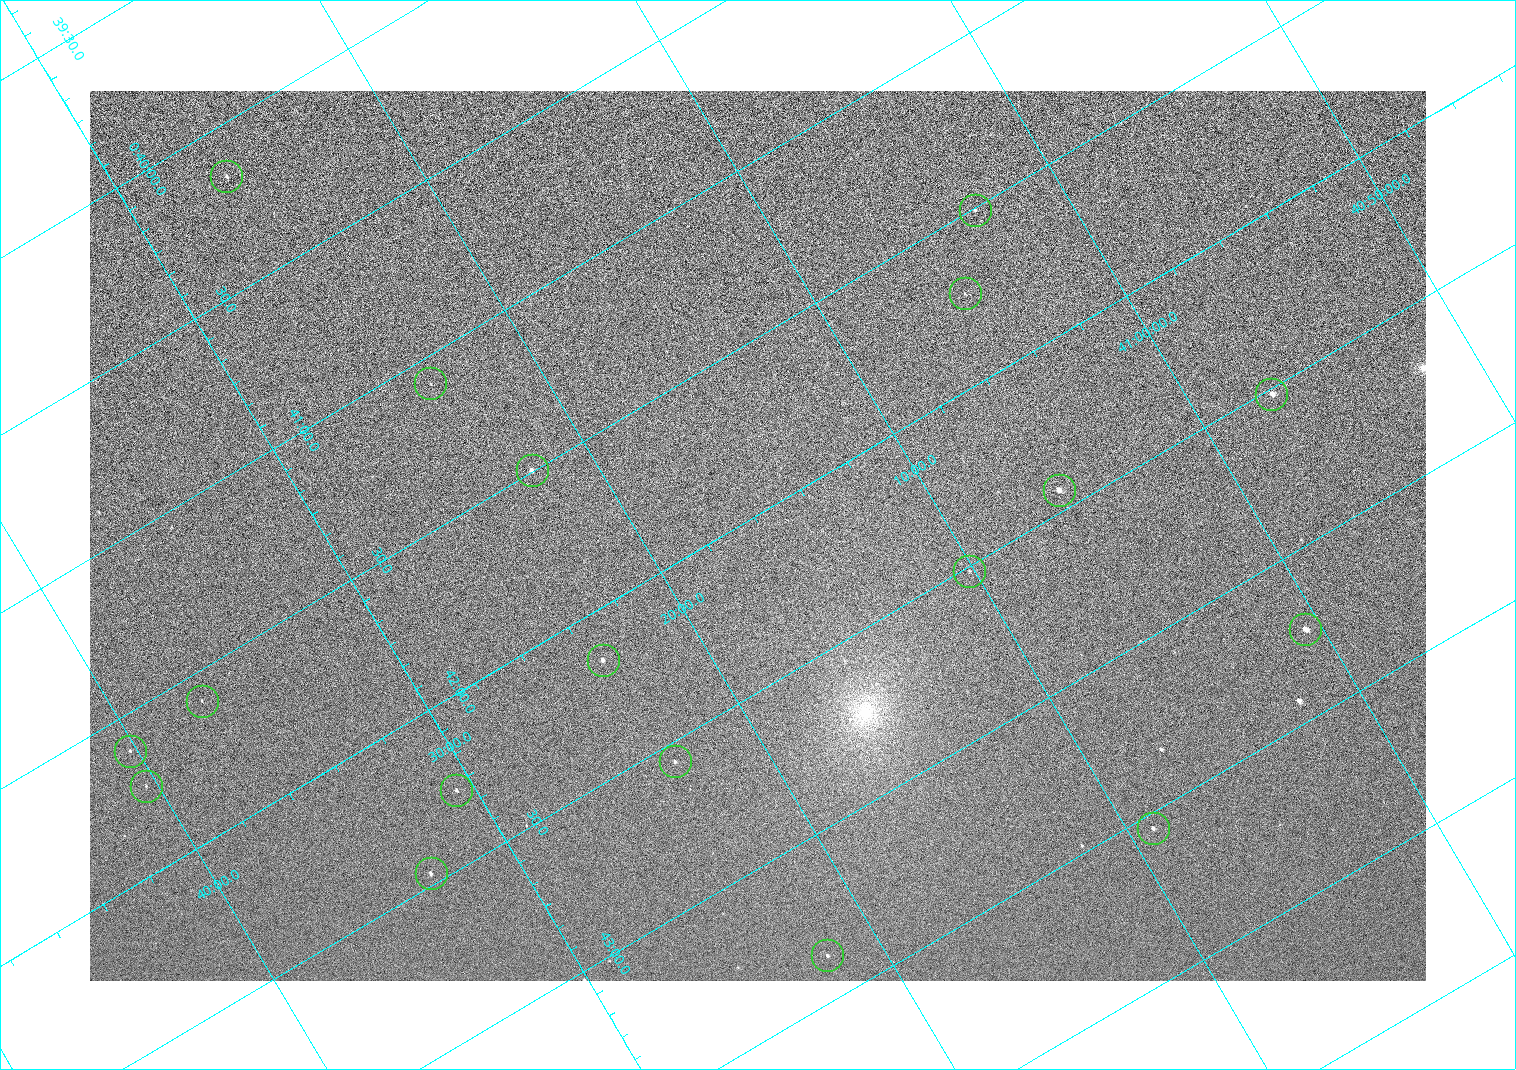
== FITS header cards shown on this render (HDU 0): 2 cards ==
NAXIS1  =                 1336 / length of data axis 1
NAXIS2  =                  890 / length of data axis 2

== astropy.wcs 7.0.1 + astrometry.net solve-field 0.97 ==
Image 1336 x 890 px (HDU 0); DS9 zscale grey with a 90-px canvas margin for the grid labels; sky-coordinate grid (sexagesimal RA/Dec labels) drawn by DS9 from the SOLVED WCS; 18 Tycho-2 reference stars matched to detected sources circled (green)
Header WCS: none
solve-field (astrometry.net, Tycho-2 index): SOLVED blind (the file carries no WCS)
Solved WCS: RA---TAN-SIP/DEC--TAN-SIP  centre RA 00:42:04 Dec +41:16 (10.51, +41.27 deg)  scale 2.22 arcsec/px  FOV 49.4' x 32.9'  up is -121 deg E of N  parity normal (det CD < 0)
(file carries no celestial WCS; the grid is the blind solution)
Tycho-2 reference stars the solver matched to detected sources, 18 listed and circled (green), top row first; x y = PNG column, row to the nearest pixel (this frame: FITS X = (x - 90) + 1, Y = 890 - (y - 91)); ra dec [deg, ICRS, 3 dp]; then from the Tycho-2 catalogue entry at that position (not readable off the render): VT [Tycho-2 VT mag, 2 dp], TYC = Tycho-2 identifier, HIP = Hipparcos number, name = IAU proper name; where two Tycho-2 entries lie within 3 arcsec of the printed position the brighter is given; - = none
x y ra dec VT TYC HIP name
226 176 10.038 +41.438 10.94 2805-517-1 - -
975 210 10.377 +41.053 11.36 2801-2079-1 - -
965 293 10.431 +41.085 11.65 2801-2062-1 - -
430 383 10.270 +41.396 11.86 2805-219-1 - -
1271 394 10.629 +40.954 9.37 2801-2009-1 3333 -
532 470 10.374 +41.370 10.16 2805-213-1 - -
1059 490 10.609 +41.097 10.73 2801-2063-1 - -
969 571 10.628 +41.169 11.22 2801-2073-1 - -
1305 629 10.809 +41.009 9.29 2801-2078-1 - -
603 660 10.538 +41.392 10.59 2805-2135-1 - -
202 701 10.397 +41.617 11.40 2805-1201-1 - -
130 751 10.403 +41.671 11.00 2805-218-1 - -
675 761 10.639 +41.386 11.36 2805-2208-1 - -
146 786 10.434 +41.673 11.25 2805-1332-1 - -
456 790 10.568 +41.510 11.29 2805-2124-1 - -
1153 828 10.886 +41.153 10.99 2801-2037-1 - -
431 873 10.616 +41.550 10.67 2805-2192-1 - -
827 955 10.840 +41.365 11.39 2805-2131-2 - -